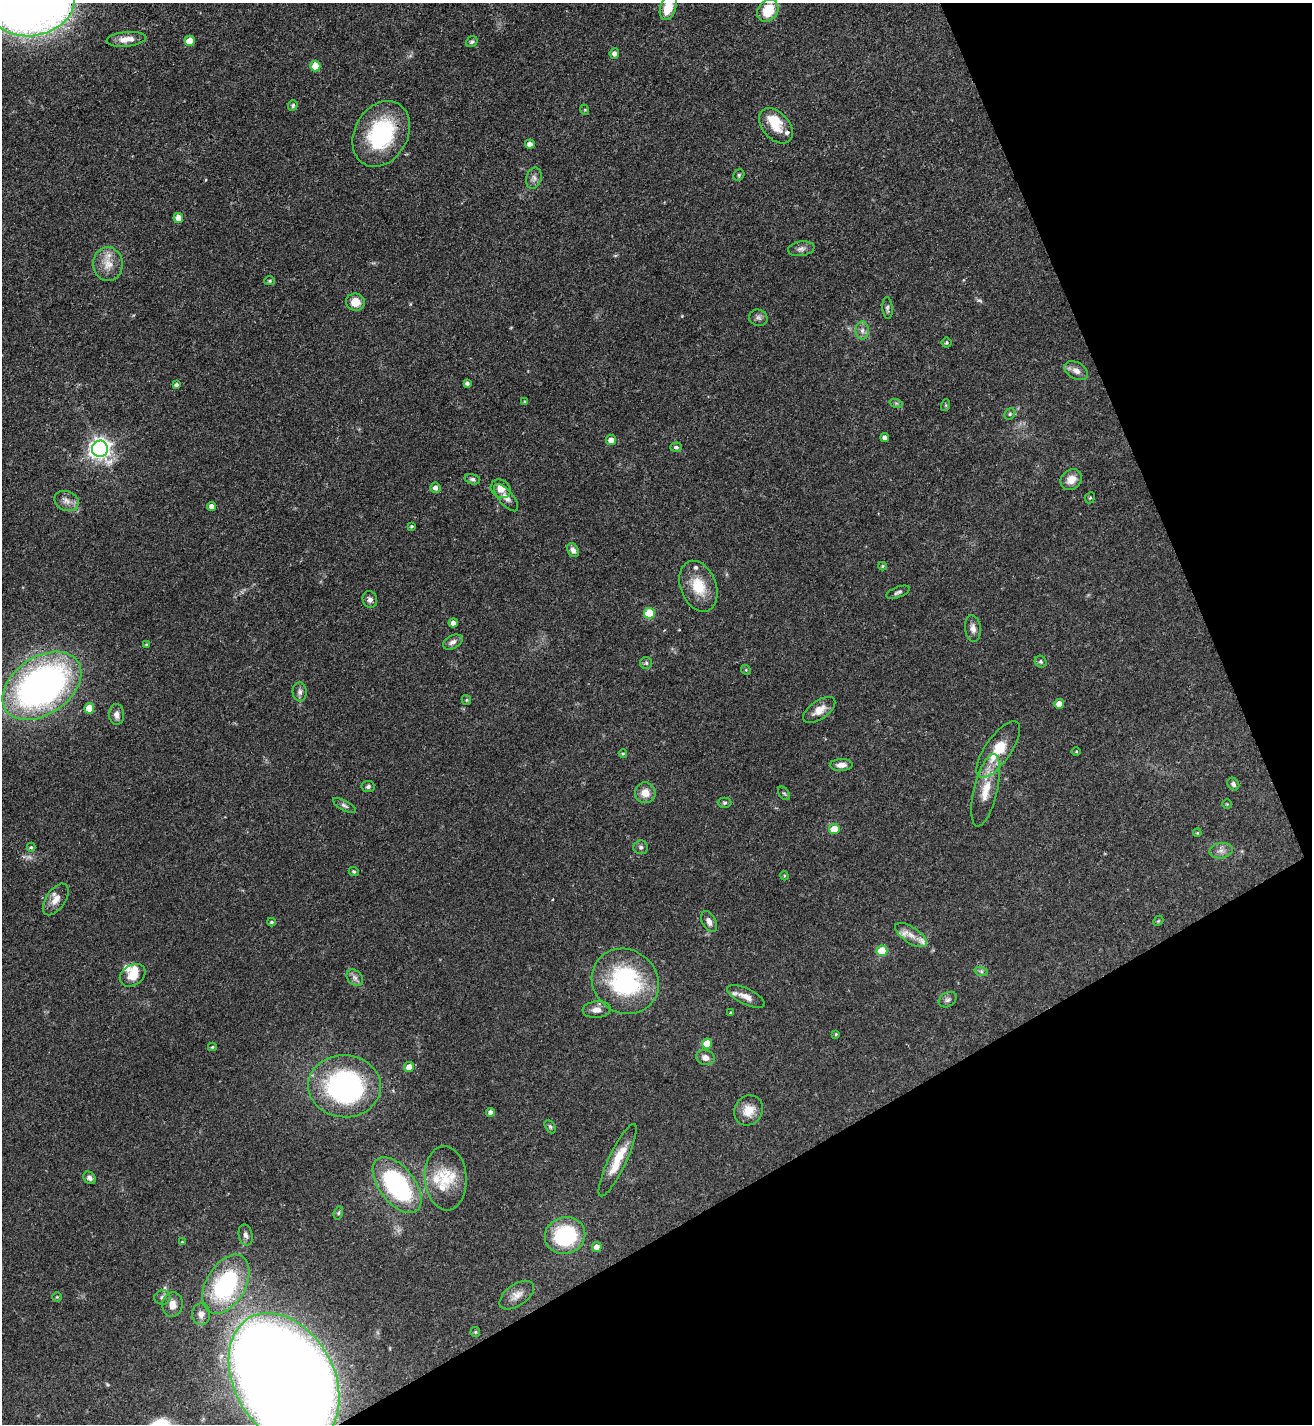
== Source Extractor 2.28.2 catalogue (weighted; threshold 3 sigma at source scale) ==
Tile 12 of 4 x 4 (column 4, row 3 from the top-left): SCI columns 4087-5396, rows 1427-2848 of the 5686 x 5696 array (HDU 1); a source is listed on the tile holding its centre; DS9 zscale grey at full resolution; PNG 1314 x 1426 px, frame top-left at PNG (2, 3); each listed source drawn as its Kron ellipse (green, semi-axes under 4 px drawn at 4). Shown black and unused: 24% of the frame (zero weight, under 3 of 4 exposures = <1% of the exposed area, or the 3 px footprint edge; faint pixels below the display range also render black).
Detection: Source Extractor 2.28.2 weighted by HDU 2 'WHT'; one run over the whole footprint, this tile lists its part. Background 0.0597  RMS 0.0039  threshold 0.0174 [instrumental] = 3 sigma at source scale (4.5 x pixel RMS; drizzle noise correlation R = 1.50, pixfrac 1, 0.05/0.05 arcsec/px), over >= 5 px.
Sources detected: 134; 1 too faint to see at this stretch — neither listed nor drawn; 10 inside a brighter listed object's ellipse — not listed separately; the other 123 listed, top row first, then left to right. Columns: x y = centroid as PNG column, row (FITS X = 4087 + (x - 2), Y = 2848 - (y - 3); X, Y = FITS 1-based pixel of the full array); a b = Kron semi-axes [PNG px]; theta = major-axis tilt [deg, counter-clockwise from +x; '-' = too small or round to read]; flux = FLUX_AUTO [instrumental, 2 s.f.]
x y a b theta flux
32 3 43 32 11 410
668 7 13 8 72 8.6
768 10 12 9 53 11
126 39 20 7 5 4.1
190 41 5 5 - 7.1
472 42 6 5 - 0.73
614 53 5 5 - 1.5
315 66 5 5 - 8
293 105 5 4 - 0.7
585 110 5 3 - 0.39
776 126 20 13 -47 6.8
381 134 35 26 60 35
530 144 5 4 - 2
739 175 6 5 - 0.59
534 178 11 7 73 1.7
178 218 5 5 - 3.1
801 249 13 7 9 1.8
108 264 17 15 -87 5.6
270 281 5 4 - 0.62
355 302 9 8 - 5.1
888 308 11 5 -86 0.94
758 318 9 8 - 1.3
862 331 9 6 -90 1.8
947 343 5 5 - 0.64
1076 371 13 8 -30 2.4
467 383 4 4 - 0.89
176 385 4 4 - 0.98
525 401 4 3 - 0.48
896 403 7 4 -18 0.59
946 405 6 4 72 0.45
1010 414 6 5 - 0.65
885 437 4 4 - 1.2
611 440 5 5 - 2.7
676 447 6 4 2 0.8
100 449 8 8 - 230
472 479 8 5 -13 0.99
1071 479 11 9 40 4.1
435 488 5 5 - 1.6
501 489 10 8 -34 3.3
506 498 17 7 -50 2.2
1090 498 6 4 65 0.54
67 501 13 9 -24 2.8
212 506 4 4 - 2.2
411 526 4 4 - 0.54
573 550 7 5 -60 1.5
883 566 4 4 - 0.43
698 586 26 17 -69 11
898 592 12 5 21 1.1
370 600 8 7 - 1.4
649 613 5 5 - 14
453 623 4 4 - 1.8
973 628 13 8 -83 2.2
453 642 10 6 27 1.7
146 644 4 3 - 0.42
1041 662 6 5 - 0.73
646 663 6 6 - 0.79
746 670 5 4 - 0.46
42 686 44 28 34 160
300 692 9 7 -87 1.4
466 700 5 4 - 0.47
1059 704 5 4 - 3.3
89 708 5 5 - 7.9
819 710 18 9 35 4.5
117 714 10 7 -87 2.2
998 750 33 13 55 13
1076 752 5 3 - 0.39
623 754 4 4 - 0.5
841 765 11 6 2 2.4
1233 784 7 5 -53 0.93
368 786 6 5 - 0.86
986 790 37 12 76 8.7
645 793 10 10 - 4.3
784 793 7 5 -52 0.66
725 803 7 5 1 0.7
1227 804 4 4 - 0.39
344 805 13 5 -29 1.1
834 829 5 5 - 8.8
1197 833 4 3 - 0.32
31 847 4 4 - 0.54
641 847 7 7 - 1
1221 851 11 7 9 2.1
354 871 5 4 - 0.52
784 876 4 3 - 0.45
56 899 18 9 56 3.7
1158 921 6 4 44 0.43
271 922 4 3 - 0.61
709 922 11 7 -61 2
911 935 18 8 -33 3.5
882 951 5 5 - 12
981 971 7 4 -19 0.8
133 975 14 10 32 5.2
355 978 9 7 -45 1.6
625 981 35 31 -37 48
746 996 20 7 -25 3.4
948 1000 9 7 32 1.2
597 1010 14 8 6 2.8
731 1013 3 3 - 0.5
836 1034 3 3 - 0.44
707 1043 5 5 - 6.3
212 1047 4 3 - 0.52
705 1058 9 7 -19 2.2
409 1067 5 5 - 3.5
344 1086 36 31 -3 79
748 1110 15 14 - 5.9
491 1112 4 4 - 1.6
550 1126 7 5 -62 0.73
617 1160 40 9 65 9.9
90 1178 7 5 -44 1.2
446 1178 32 21 -86 14
397 1185 32 18 -52 52
338 1213 7 4 73 0.6
246 1235 10 6 -77 1.5
565 1236 20 18 19 31
182 1242 4 4 - 0.44
597 1247 5 5 - 2.7
226 1284 32 19 59 48
517 1295 19 10 35 3.5
57 1297 5 5 - 0.45
162 1297 8 7 - 1.3
172 1305 12 10 83 3.3
201 1314 11 9 90 2.4
475 1332 5 5 - 0.46
284 1379 70 50 -61 1600
Overlapping masked pixels (flux is a lower limit): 3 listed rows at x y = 32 3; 344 1086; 284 1379
Isophote crosses this tile's border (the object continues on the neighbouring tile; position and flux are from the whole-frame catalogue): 3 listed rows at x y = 32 3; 668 7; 284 1379